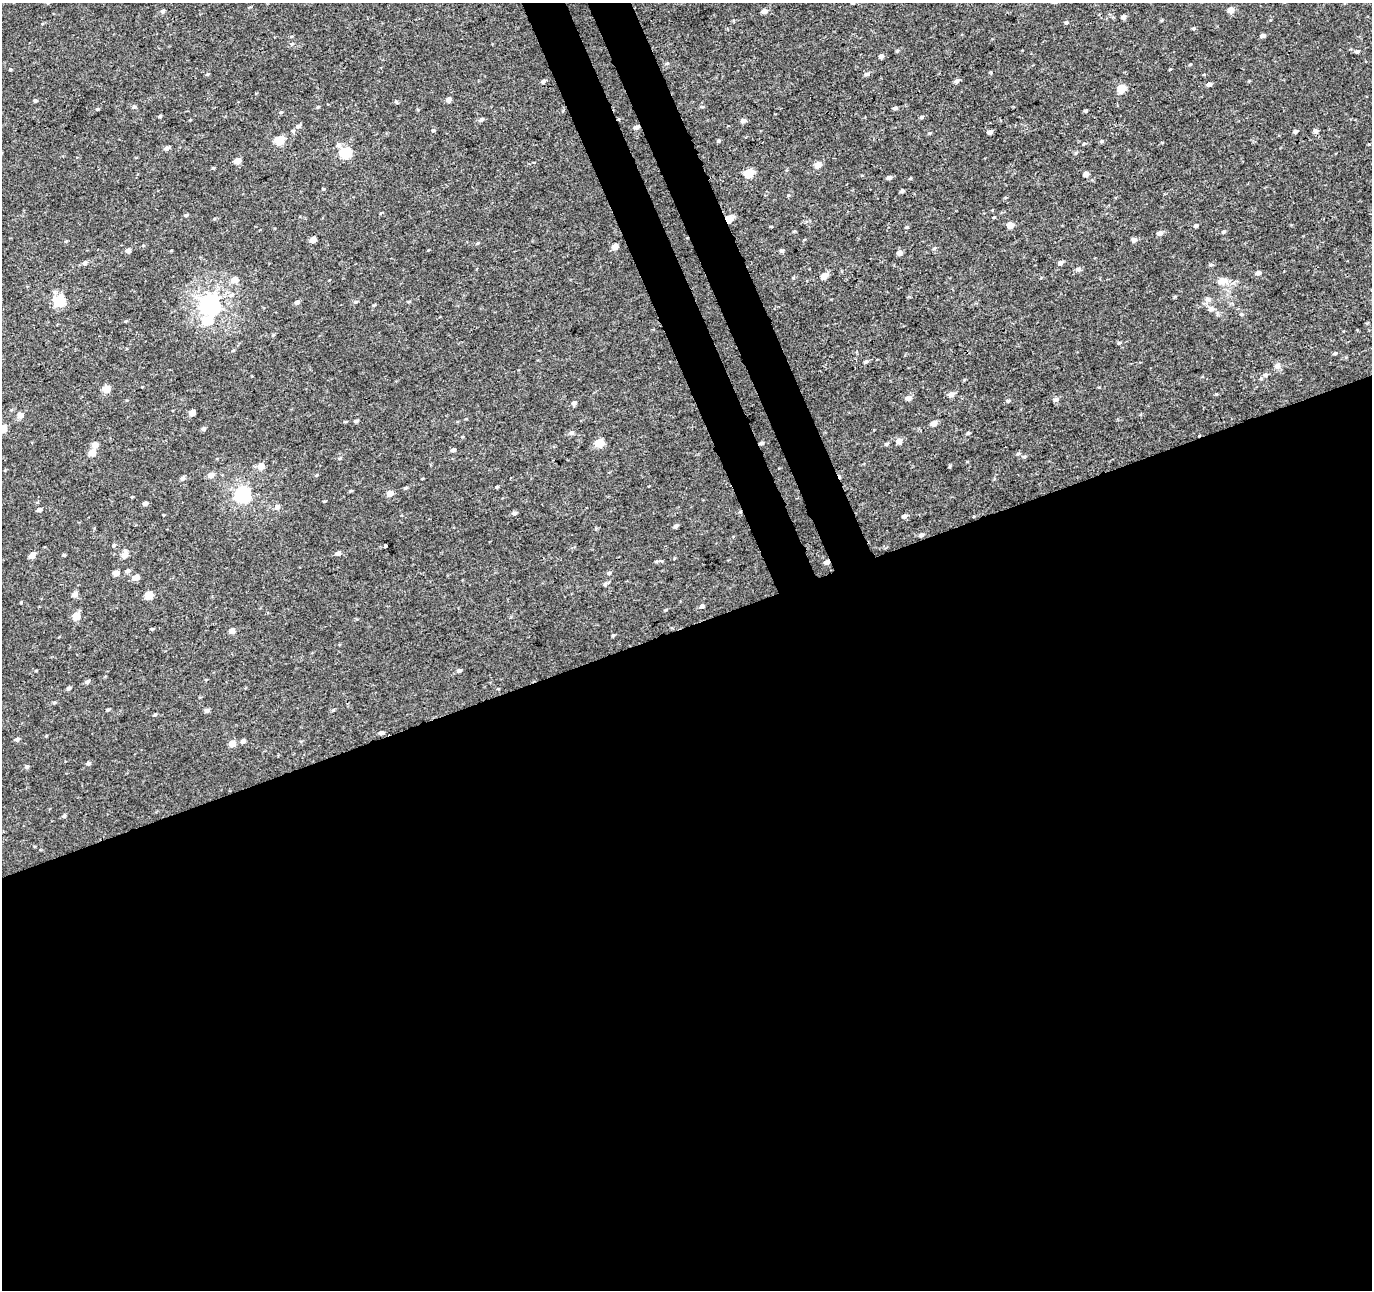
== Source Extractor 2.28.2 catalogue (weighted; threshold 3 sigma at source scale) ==
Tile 15 of 4 x 4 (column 3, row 4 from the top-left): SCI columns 2797-4166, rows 133-1420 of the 5660 x 5457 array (HDU 1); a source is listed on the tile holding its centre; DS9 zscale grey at full resolution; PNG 1374 x 1292 px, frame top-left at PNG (2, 3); no overlay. Shown black and unused: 54% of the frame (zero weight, under 3 of 4 exposures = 5% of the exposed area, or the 3 px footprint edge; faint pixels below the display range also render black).
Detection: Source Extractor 2.28.2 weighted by HDU 2 'WHT'; one run over the whole footprint, this tile lists its part. Background 0.00192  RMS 0.0036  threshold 0.0161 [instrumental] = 3 sigma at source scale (4.5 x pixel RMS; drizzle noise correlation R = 1.50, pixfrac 1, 0.0396/0.0396 arcsec/px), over >= 5 px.
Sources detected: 170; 1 inside a brighter object's white glare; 1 cosmic-ray / hot-pixel residue — not listed; the other 168 listed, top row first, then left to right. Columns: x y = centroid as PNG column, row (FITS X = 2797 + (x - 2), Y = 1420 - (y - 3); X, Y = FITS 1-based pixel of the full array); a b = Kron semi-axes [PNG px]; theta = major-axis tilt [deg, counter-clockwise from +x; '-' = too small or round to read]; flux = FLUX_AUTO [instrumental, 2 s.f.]
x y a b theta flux
1231 10 5 5 - 4
163 11 5 5 - 0.79
764 11 6 5 - 1.7
1123 17 5 4 - 1.2
1066 23 5 4 - 0.59
1194 28 5 4 - 0.5
1262 36 5 4 - 1.1
292 44 5 5 - 0.53
897 51 5 4 - 0.41
1357 51 5 4 - 0.9
881 56 4 4 - 1.4
1190 64 5 3 - 0.31
10 69 5 3 - 0.33
1170 69 4 2 - 0.29
207 74 5 4 - 0.44
867 74 7 5 9 0.83
543 81 6 5 - 0.74
957 81 6 5 - 1
1209 84 5 4 - 1.2
1122 89 5 5 - 11
449 100 5 4 - 1.8
35 101 4 4 - 0.53
396 102 5 5 - 0.45
134 107 6 4 21 0.55
318 107 4 4 - 0.38
895 108 5 3 - 0.88
97 109 5 4 - 0.37
1086 111 4 3 - 0.47
281 112 5 4 - 0.43
160 116 4 3 - 0.53
921 117 6 4 18 0.62
482 119 6 5 - 0.86
743 121 6 5 - 1.1
298 126 7 5 26 0.94
636 127 6 5 - 0.97
433 130 4 4 - 0.43
1296 131 4 4 - 0.95
1316 131 5 5 - 1.1
990 132 5 4 - 1.6
279 140 5 5 - 16
718 141 6 4 14 0.56
1101 141 5 4 - 0.52
1084 143 5 3 - 0.37
338 145 7 6 - 1.3
167 148 6 5 - 1.1
345 152 6 5 - 32
237 161 5 5 - 3.6
818 165 5 4 - 4.5
213 168 5 4 - 0.4
749 173 5 5 - 16
1086 174 4 4 - 2.1
889 178 6 4 12 1.1
323 189 4 3 - 0.32
902 191 5 3 - 0.7
186 215 5 4 - 0.54
729 219 5 4 - 7.4
1010 225 5 4 - 5.4
1196 225 5 4 - 0.67
907 227 5 4 - 0.45
1223 232 5 4 - 0.64
1160 233 5 5 - 1.7
313 239 5 4 - 3
1134 240 5 5 - 1.3
478 243 5 3 - 0.37
615 247 4 4 - 3.4
934 248 5 4 - 0.52
128 250 5 5 - 1.2
782 251 5 5 - 0.71
900 253 5 4 - 2.1
85 263 6 5 - 0.9
1060 263 5 5 - 1.2
1211 265 6 4 21 0.59
1078 269 7 6 - 1
1258 273 6 5 - 1.1
824 276 5 4 - 4.2
234 280 6 5 - 3.5
1222 281 8 6 10 3.8
231 295 8 5 40 1.2
1207 299 8 6 -4 1.1
59 301 6 6 - 36
297 302 5 5 - 1
355 302 5 5 - 0.48
409 302 6 3 9 0.38
210 304 7 7 - 170
374 305 5 3 - 0.35
1211 309 8 4 82 0.78
126 321 5 3 - 0.28
273 335 5 3 - 0.35
1119 343 5 4 - 0.47
233 350 5 4 - 0.39
1335 353 5 4 - 0.61
866 362 6 4 46 0.61
1277 366 7 6 - 1.7
1265 375 7 6 - 1.1
106 389 5 5 - 6.4
951 394 6 6 - 1.8
908 398 6 5 - 1.9
1056 399 6 6 - 1.1
1008 401 5 5 - 0.59
574 403 5 5 - 1
192 413 5 4 - 4.6
20 415 6 5 - 2.3
356 421 6 4 8 0.63
934 423 5 4 - 2.5
3 428 5 5 - 7.3
203 429 5 5 - 0.77
571 433 6 5 - 0.84
968 433 5 4 - 0.51
899 441 5 5 - 2.9
599 443 5 5 - 11
761 443 5 4 - 0.7
886 444 6 4 15 0.58
95 445 6 6 - 2
453 450 5 4 - 0.84
92 452 5 4 - 6.5
1018 454 6 4 2 0.5
1024 457 6 4 16 0.55
340 458 5 3 - 0.39
261 466 5 5 - 4.4
210 475 5 5 - 2.9
316 475 5 4 - 0.4
182 478 6 5 - 1
497 487 4 3 - 0.39
405 488 6 4 27 0.52
390 493 6 6 - 2.5
243 494 6 6 - 89
132 497 5 3 - 0.27
145 503 5 4 - 1.1
277 507 7 7 - 1.3
39 510 5 4 - 0.98
514 513 5 5 - 0.82
904 516 6 5 - 1.1
676 526 5 4 - 0.73
921 535 6 5 - 0.87
113 546 5 4 - 0.44
385 546 3 3 - 1.8
338 553 5 5 - 1.2
32 555 8 5 52 2
64 555 4 4 - 0.44
125 555 7 6 - 2.8
656 561 5 3 - 0.4
827 562 5 4 - 1.8
128 571 6 5 - 0.9
116 573 5 4 - 2.8
609 573 6 4 23 0.6
135 578 5 4 - 4.2
605 584 5 5 - 0.65
75 594 6 5 - 1.9
149 595 5 5 - 8
21 602 5 3 - 0.31
702 606 5 4 - 0.91
76 616 5 5 - 7.1
232 631 5 5 - 2.5
613 635 6 3 18 0.36
459 671 6 4 18 0.88
87 682 6 5 - 0.76
69 688 5 4 - 0.72
54 702 5 3 - 0.45
108 710 5 4 - 0.42
207 710 6 4 18 0.97
333 710 5 3 - 0.38
381 733 5 4 - 1
17 739 6 4 23 0.88
243 741 5 4 - 1.2
232 743 5 5 - 4.1
88 763 6 5 - 0.75
27 767 5 4 - 0.67
64 816 5 4 - 0.59
Overlapping masked pixels (flux is a lower limit): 4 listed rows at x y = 636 127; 729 219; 761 443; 827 562
Isophote crosses this tile's border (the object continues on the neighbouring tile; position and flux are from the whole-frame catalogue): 1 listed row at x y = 3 428
Unlisted compact peaks at least as high as the median listed source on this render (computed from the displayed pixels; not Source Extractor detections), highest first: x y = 1216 394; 666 610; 1175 297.